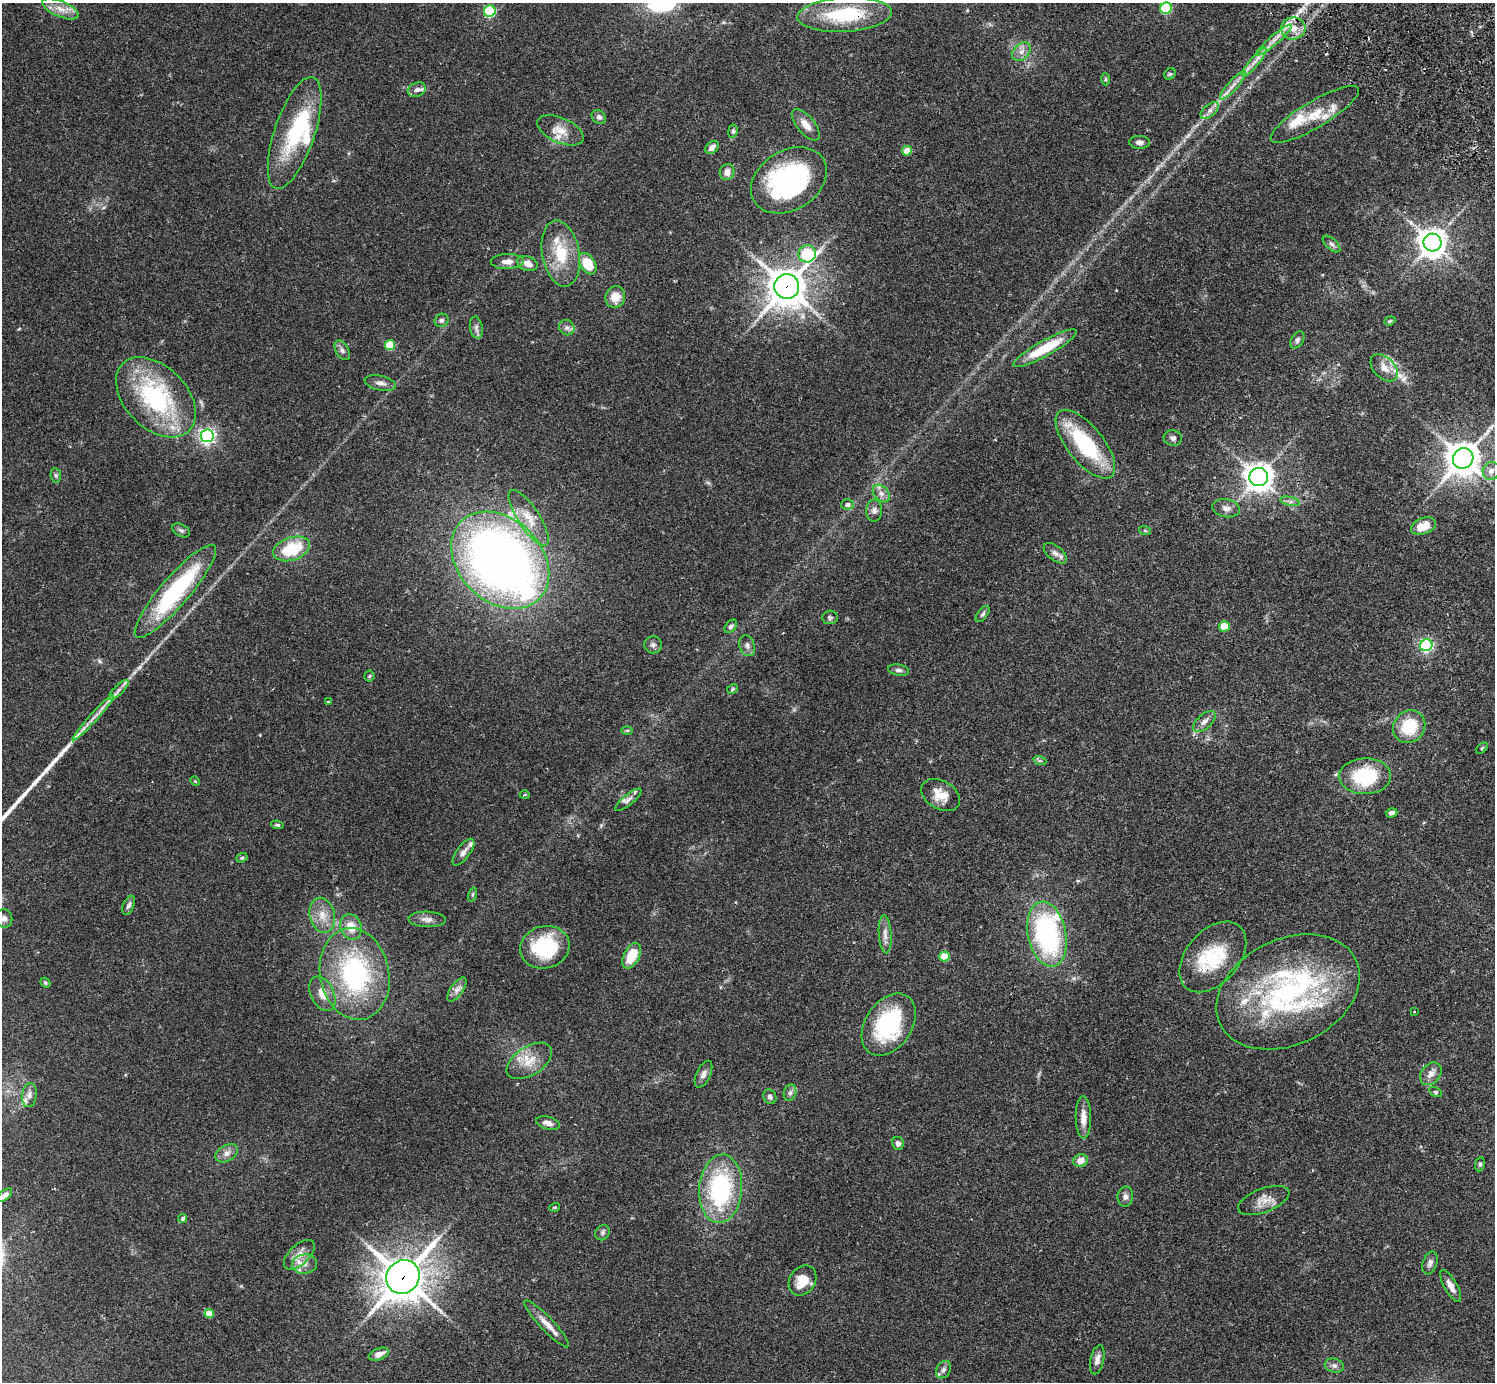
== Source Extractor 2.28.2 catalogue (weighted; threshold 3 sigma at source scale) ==
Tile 10 of 4 x 4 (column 2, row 3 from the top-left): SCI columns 1538-3030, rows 1726-3105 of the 6059 x 6068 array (HDU 1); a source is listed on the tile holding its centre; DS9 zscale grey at full resolution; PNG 1497 x 1384 px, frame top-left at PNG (2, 3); each listed source drawn as its Kron ellipse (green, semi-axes under 4 px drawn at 4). Shown black and unused: <1% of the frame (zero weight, under 2 of 3 exposures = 3% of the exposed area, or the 3 px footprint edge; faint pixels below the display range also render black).
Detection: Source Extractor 2.28.2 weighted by HDU 2 'WHT'; one run over the whole footprint, this tile lists its part. Background 0.111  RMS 0.0067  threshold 0.0302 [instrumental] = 3 sigma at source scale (4.5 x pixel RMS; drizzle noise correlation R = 1.50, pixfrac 1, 0.05/0.05 arcsec/px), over >= 5 px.
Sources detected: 160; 1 inside a brighter object's white glare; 1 cosmic-ray / hot-pixel residue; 1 long thin detection or spike segment (spike, bleed or trail) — neither listed nor drawn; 15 inside a brighter listed object's ellipse — not listed separately; the other 142 listed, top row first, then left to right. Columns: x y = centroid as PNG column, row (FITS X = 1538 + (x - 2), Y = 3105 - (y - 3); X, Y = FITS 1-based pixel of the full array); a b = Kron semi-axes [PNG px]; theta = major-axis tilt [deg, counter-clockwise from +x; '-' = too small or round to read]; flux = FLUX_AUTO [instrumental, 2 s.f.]
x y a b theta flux
1166 8 6 5 - 47
60 9 19 8 -23 6.9
490 11 6 5 - 74
845 15 47 17 3 46
1293 28 12 11 - 8.5
1274 40 23 4 40 5.7
1022 51 10 7 46 3.9
1254 62 18 4 50 4.5
1170 74 6 5 - 1.1
1106 79 6 4 89 0.81
1233 85 18 5 48 4.7
417 90 9 7 21 3.2
1210 111 11 6 41 3
1315 114 51 13 31 21
599 117 8 6 -42 2.2
806 125 19 8 -50 6.5
560 130 25 12 -24 9.8
733 131 7 4 83 1.3
295 133 59 20 71 48
1140 142 10 6 -1 2.4
712 147 8 5 44 3.3
907 151 5 4 - 13
727 172 8 7 - 4.7
789 180 41 30 32 110
1432 243 9 9 - 780
1331 244 11 5 -42 2
561 253 33 18 -80 24
807 254 9 8 - 49
507 261 16 7 1 4.7
527 263 10 7 -22 4.8
588 264 12 7 -58 18
787 286 12 12 - 1400
615 297 11 10 - 9.1
441 320 7 6 - 1.5
1390 321 6 4 21 0.77
476 328 11 6 -80 2.5
567 328 8 7 - 2.4
1297 340 9 6 58 1.8
390 345 5 5 - 24
1045 348 36 8 29 26
342 350 11 6 -61 2.3
1384 368 16 10 -44 6.8
380 383 16 7 -12 3.7
156 397 47 31 -45 86
207 436 6 6 - 220
1173 438 9 7 -10 2.2
1085 444 42 18 -51 55
1463 458 10 10 - 1200
1491 471 9 8 - 4
56 475 7 5 -83 1.3
1259 477 9 9 - 710
881 494 10 7 -48 3.4
1290 501 10 4 -14 1.8
848 504 6 5 - 2.4
1226 508 14 9 -10 4.3
874 511 11 8 -89 3.1
529 518 32 10 -57 12
1423 526 13 8 19 13
181 530 9 6 -28 1.7
1145 531 6 4 -19 0.8
291 549 19 11 19 28
1055 553 13 7 -38 3.4
500 560 55 41 -44 520
175 591 60 14 49 79
983 614 9 5 52 1.4
830 617 7 7 - 1.4
731 626 8 5 50 1.8
1224 626 5 5 - 19
653 645 8 8 - 2.3
1426 645 6 6 - 130
747 646 11 7 -70 2.6
899 670 11 5 -9 2.1
369 676 5 5 - 0.96
733 689 6 4 29 0.88
119 690 13 5 45 2.8
328 702 4 4 - 0.8
93 717 30 3 48 5.3
1204 722 13 7 42 3.6
1409 727 17 15 46 24
627 730 6 4 1 0.79
1482 748 6 4 45 0.84
1040 761 7 4 -18 1.1
1365 776 26 18 0 40
195 781 5 4 - 0.64
525 795 5 3 - 0.68
941 795 21 14 -31 10
628 800 16 5 39 3.1
1392 813 6 4 16 2.4
278 825 6 4 -6 1.1
463 852 16 6 53 3.5
242 858 6 4 22 1
472 895 7 3 71 0.9
129 905 10 5 68 2.1
322 915 18 12 -76 9.6
4 919 9 8 - 3
427 919 19 7 -2 4.1
351 927 13 10 -70 9.9
885 934 19 6 -86 4.3
1047 934 33 19 -78 110
545 947 25 21 15 41
632 956 14 7 62 17
944 956 5 5 - 20
1213 957 41 26 49 37
355 974 46 34 -78 100
45 983 5 4 - 0.92
457 990 14 6 55 3.7
1288 992 75 53 26 150
322 994 18 11 -65 7.9
1414 1011 3 2 - 0.68
889 1025 34 23 56 63
529 1061 25 14 33 13
703 1074 14 7 65 3.5
1431 1074 12 9 51 4.1
1435 1092 7 4 -26 0.89
790 1093 8 6 73 1.9
29 1095 12 7 84 3.3
770 1097 7 6 - 1.9
1083 1117 21 7 -89 6.7
548 1123 12 6 -15 3.7
898 1143 6 6 - 2.7
227 1153 12 8 29 3.6
1081 1161 7 6 - 5.1
1480 1164 7 5 81 1.1
721 1189 34 21 85 83
5 1195 9 4 42 2.8
1125 1197 10 7 81 2.4
1264 1200 27 12 21 8.2
555 1207 5 3 - 0.58
183 1218 4 4 - 1.3
602 1233 8 7 - 1.7
299 1255 19 10 43 7.7
1430 1263 12 7 71 2.7
305 1264 12 10 8 5.8
403 1277 17 16 - 1600
803 1280 16 13 55 12
1451 1286 18 6 -61 4.8
209 1314 5 4 - 13
547 1324 31 6 -46 7.3
379 1354 10 6 22 4.4
1097 1360 15 6 77 3.9
1334 1366 9 7 -15 2.4
943 1370 9 7 58 2.5
Overlapping masked pixels (flux is a lower limit): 4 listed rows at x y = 845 15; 1293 28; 787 286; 403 1277
Isophote crosses this tile's border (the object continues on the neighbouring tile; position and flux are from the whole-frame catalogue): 1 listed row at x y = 5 1195